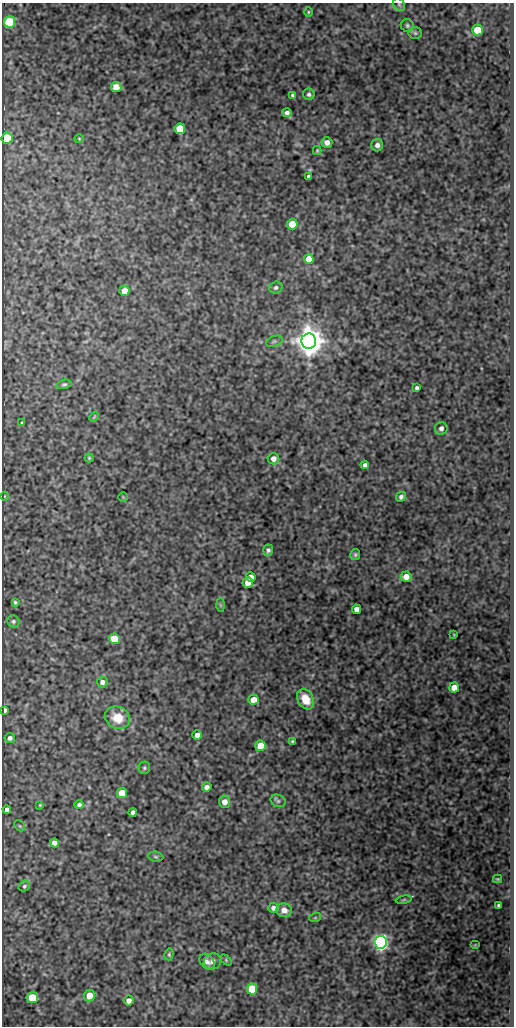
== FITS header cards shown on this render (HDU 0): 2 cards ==
NAXIS1  =                  512
NAXIS2  =                 1024

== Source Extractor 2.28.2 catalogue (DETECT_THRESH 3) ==
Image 512 x 1024 px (HDU 0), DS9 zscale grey, 1 PNG px = 1 image px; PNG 516 x 1028 px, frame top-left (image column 1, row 1024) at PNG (2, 3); each listed source drawn as its Kron ellipse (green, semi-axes under 4 px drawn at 4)
Background 307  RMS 0.77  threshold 2.32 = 3 sigma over >= 5 px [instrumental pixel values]
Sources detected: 84; all 84 listed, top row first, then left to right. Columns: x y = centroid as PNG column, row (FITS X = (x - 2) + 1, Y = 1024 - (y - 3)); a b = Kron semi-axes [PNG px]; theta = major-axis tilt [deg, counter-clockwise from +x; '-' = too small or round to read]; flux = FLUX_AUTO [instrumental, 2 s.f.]
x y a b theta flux
399 4 7 5 -54 100
308 12 5 3 - 54
9 22 6 5 - 4400
407 25 6 6 - 110
478 30 5 5 - 2100
415 33 7 5 -3 100
116 87 5 5 - 690
309 94 6 5 - 150
292 95 4 3 - 81
287 113 4 4 - 180
180 129 5 5 - 1600
7 138 5 5 - 2800
79 139 5 3 - 50
327 142 5 5 - 330
377 145 6 6 - 240
317 151 4 4 - 59
309 177 4 4 - 150
292 224 5 5 - 1400
309 259 5 4 - 800
276 288 7 6 - 150
124 291 5 5 - 670
274 341 8 5 21 110
309 341 7 7 - 99000
64 384 7 4 11 94
417 388 4 3 - 100
94 417 5 3 - 49
22 423 3 3 - 63
441 428 6 6 - 190
89 458 4 4 - 60
273 459 6 5 - 270
365 465 4 4 - 190
5 496 4 3 - 33
123 497 5 5 - 50
401 497 5 4 - 130
268 550 6 5 - 140
355 554 5 5 - 96
251 577 5 4 - 380
406 577 5 5 - 570
248 583 5 5 - 600
15 602 4 3 - 73
220 605 7 4 -89 71
356 609 4 4 - 350
13 621 6 5 - 110
454 635 3 3 - 43
115 639 5 5 - 1800
102 682 5 5 - 230
454 688 5 5 - 590
306 699 11 8 -61 1100
253 700 5 5 - 670
5 710 4 3 - 140
117 718 13 11 -24 990
197 735 5 4 - 290
10 738 5 5 - 170
292 741 3 3 - 59
260 746 5 5 - 850
144 768 6 5 - 93
207 787 5 4 - 230
122 793 5 5 - 1200
278 801 8 6 -22 120
225 802 6 5 - 400
40 805 3 2 - 45
79 805 4 4 - 140
7 809 4 4 - 190
133 812 4 4 - 190
20 826 6 4 -45 76
54 843 4 4 - 290
156 857 8 5 -7 87
497 879 4 4 - 52
24 886 6 5 - 92
404 900 8 4 9 74
499 905 4 3 - 99
273 908 5 5 - 200
284 910 8 7 - 350
315 918 6 4 18 58
381 942 6 6 - 23000
475 945 5 4 - 50
169 954 6 4 76 73
226 960 6 4 -46 64
212 961 9 8 - 260
207 962 9 6 -49 220
252 989 5 5 - 1900
89 995 6 5 - 700
32 998 5 5 - 2000
129 1000 5 5 - 300
At the frame edge (FLAGS 8, measured only in part): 1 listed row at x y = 399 4